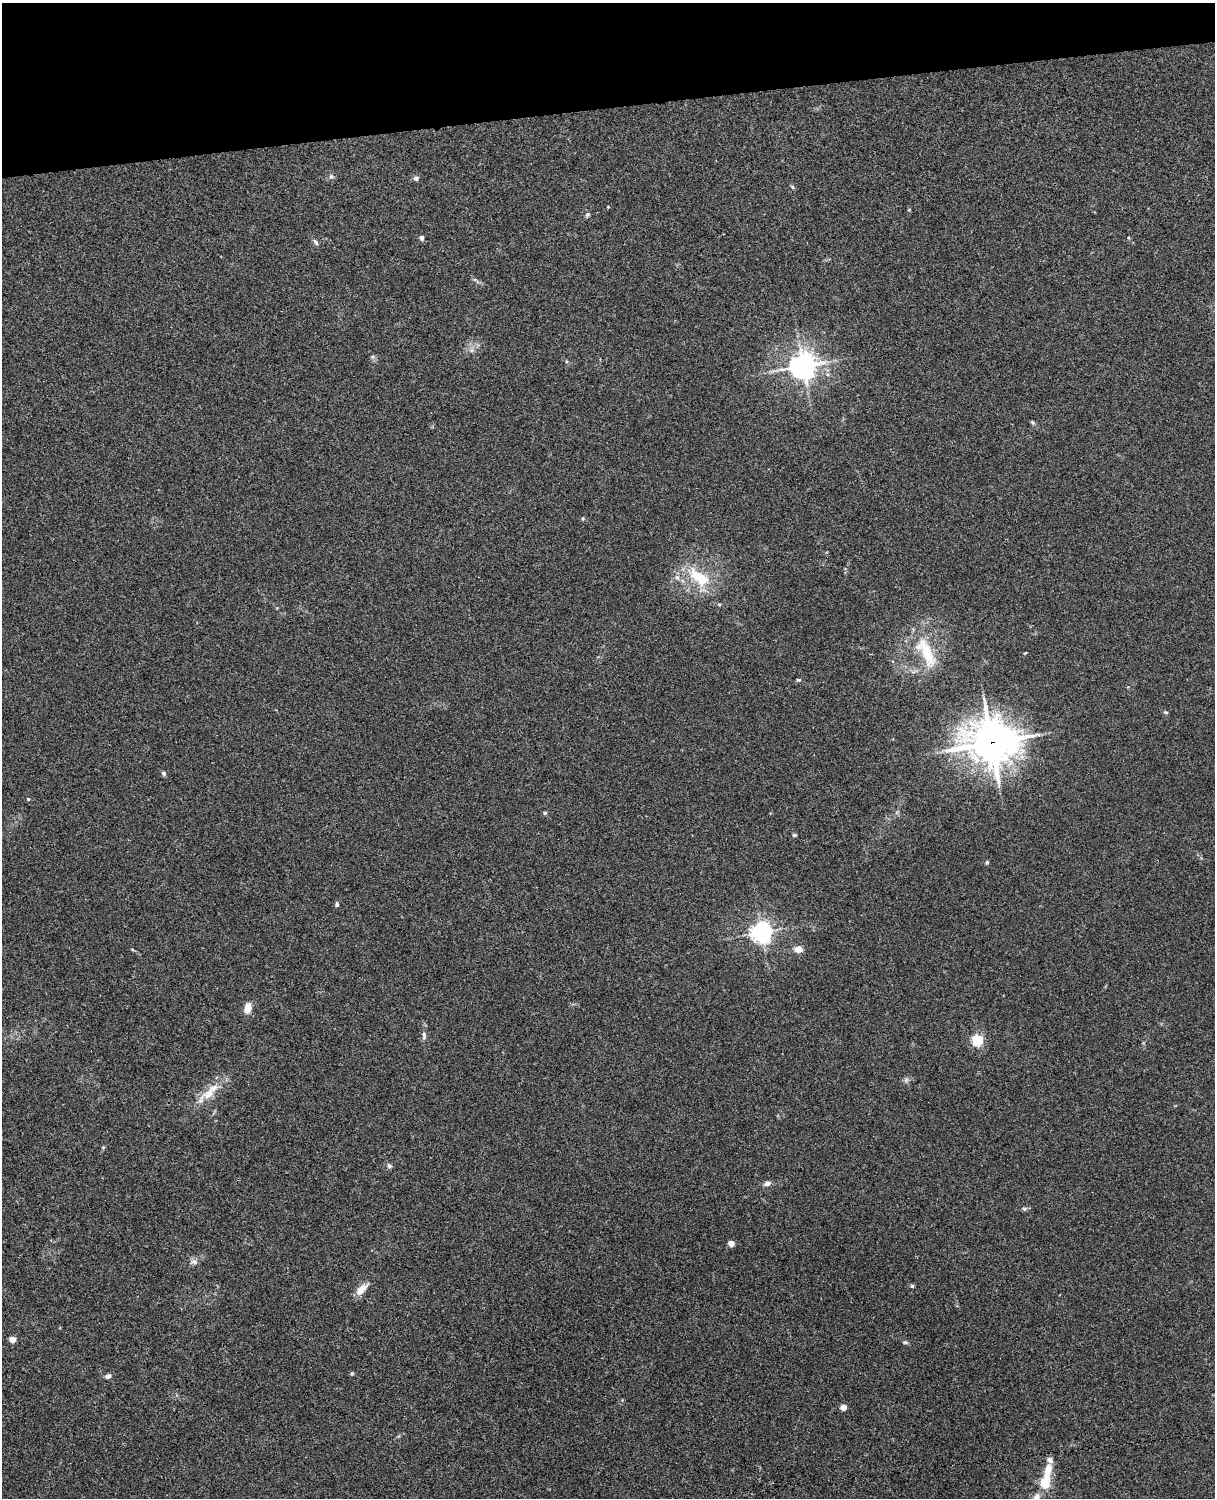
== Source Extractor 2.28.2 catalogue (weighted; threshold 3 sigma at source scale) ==
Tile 3 of 4 x 3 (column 3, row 1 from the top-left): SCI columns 2544-3756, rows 3157-4652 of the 5089 x 4928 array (HDU 1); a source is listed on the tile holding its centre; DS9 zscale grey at full resolution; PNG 1217 x 1500 px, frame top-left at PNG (2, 3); no overlay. Shown black and unused: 7% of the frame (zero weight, under 3 of 4 exposures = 6% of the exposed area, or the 3 px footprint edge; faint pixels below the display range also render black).
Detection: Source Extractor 2.28.2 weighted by HDU 2 'WHT'; one run over the whole footprint, this tile lists its part. Background 0.134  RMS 0.0069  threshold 0.0312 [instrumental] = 3 sigma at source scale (4.5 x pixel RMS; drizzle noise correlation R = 1.50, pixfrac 1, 0.05/0.05 arcsec/px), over >= 5 px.
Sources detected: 45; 2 inside a brighter listed object's ellipse — not listed separately; the other 43 listed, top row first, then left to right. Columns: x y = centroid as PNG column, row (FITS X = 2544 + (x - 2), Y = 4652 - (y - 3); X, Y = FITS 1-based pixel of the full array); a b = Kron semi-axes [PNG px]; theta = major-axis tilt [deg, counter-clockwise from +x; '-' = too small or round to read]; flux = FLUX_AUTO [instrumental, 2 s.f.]
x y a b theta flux
331 176 6 6 - 1.5
416 178 6 6 - 2.1
792 187 6 5 - 1
587 214 7 6 - 1.3
422 238 5 5 - 2.7
316 242 10 5 -53 1.7
803 366 9 8 - 720
1032 422 7 4 -45 1
677 577 9 6 -62 2.3
699 577 30 14 -38 26
926 653 41 15 -64 27
1025 653 4 2 - 0.48
798 680 6 4 -2 0.92
1166 712 7 3 -9 0.75
991 742 19 16 -3 1500
164 773 6 5 - 1.5
28 799 5 4 - 0.73
545 813 5 4 - 1
794 835 5 4 - 1.1
987 862 6 4 76 0.91
337 904 7 5 83 1.1
761 932 7 7 - 350
798 949 12 9 0 4.3
247 1008 12 7 80 6.8
424 1035 11 5 -89 2.2
977 1040 5 5 - 80
906 1080 6 6 - 1.6
208 1094 21 13 27 11
389 1166 7 6 - 1.6
767 1183 9 6 13 2.5
1024 1209 7 5 6 1.3
731 1243 4 4 - 10
194 1262 11 7 1 2.9
912 1286 5 5 - 1
362 1289 20 8 46 6.7
13 1339 5 4 - 9.2
905 1342 7 4 -6 1.1
352 1373 5 4 - 0.83
108 1376 7 6 - 2.3
843 1407 5 5 - 4.9
1048 1470 18 9 78 8.8
1044 1483 9 7 76 17
1036 1497 13 8 38 4.4
Overlapping masked pixels (flux is a lower limit): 1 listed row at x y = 991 742
Isophote crosses this tile's border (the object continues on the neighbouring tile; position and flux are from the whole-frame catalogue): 1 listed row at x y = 1036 1497